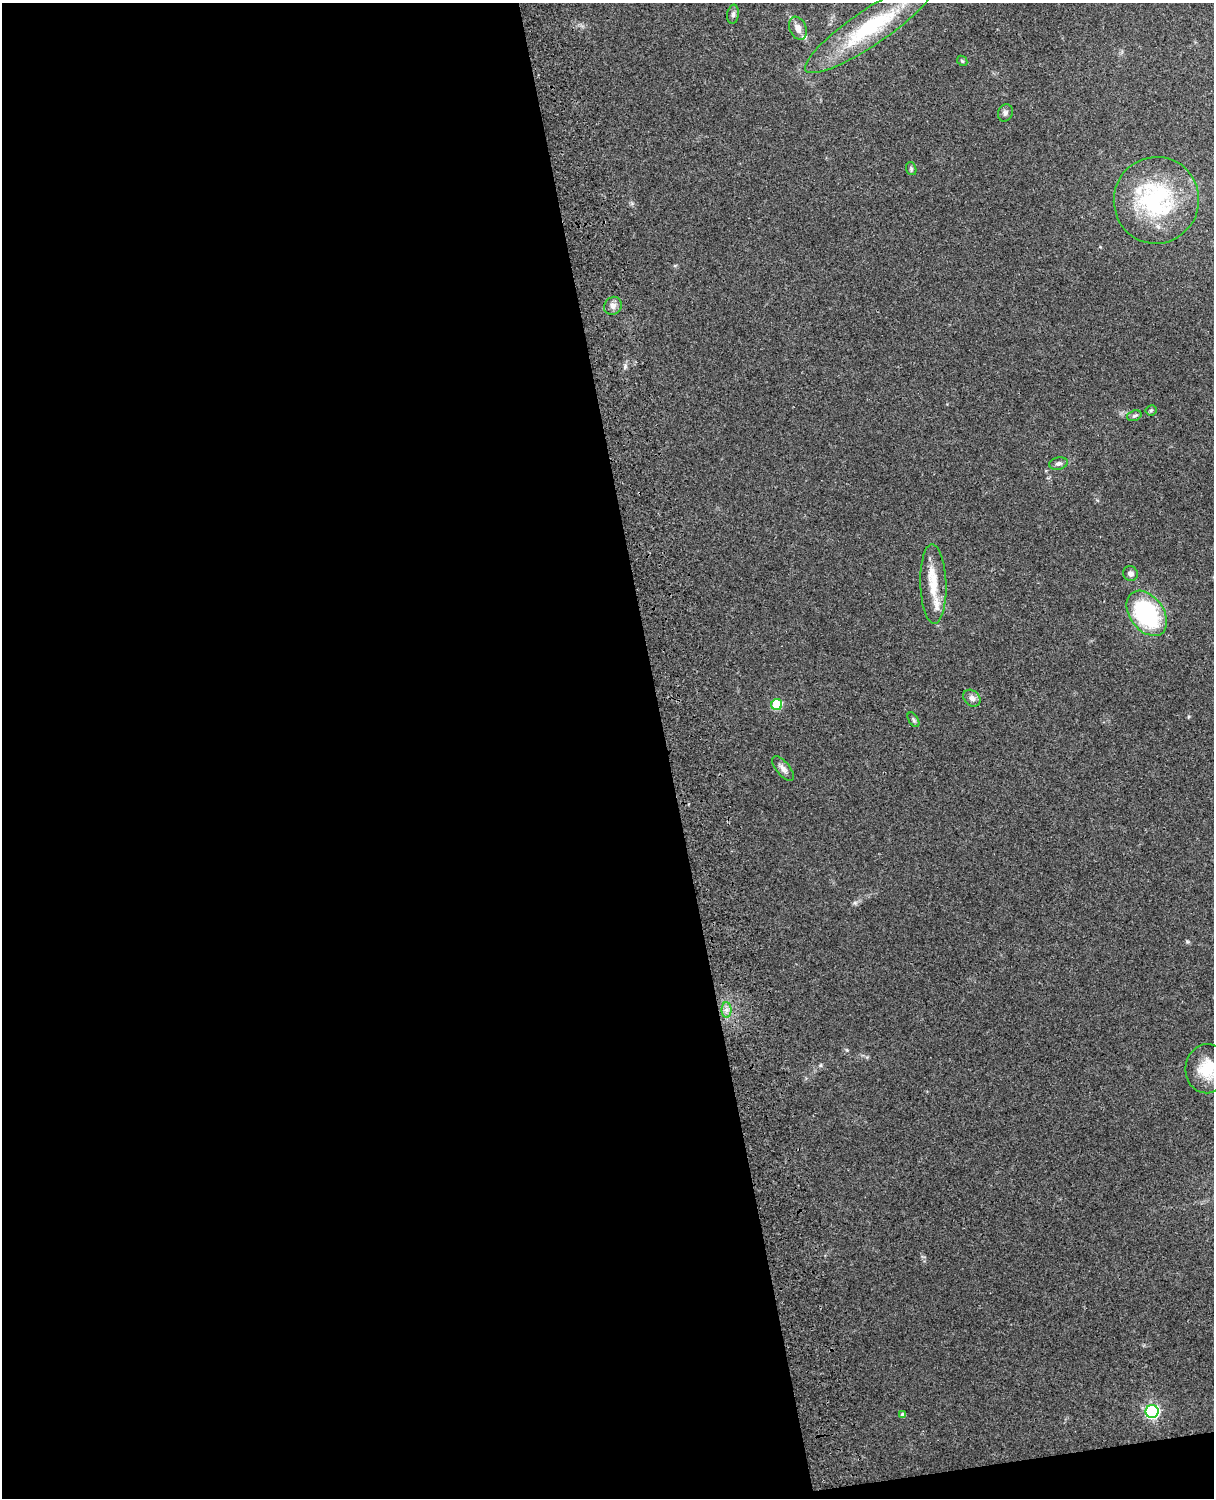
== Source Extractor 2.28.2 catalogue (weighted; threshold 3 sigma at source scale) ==
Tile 9 of 4 x 3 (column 1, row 3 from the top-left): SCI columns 119-1330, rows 165-1660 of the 5088 x 4928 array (HDU 1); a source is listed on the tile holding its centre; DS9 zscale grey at full resolution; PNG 1216 x 1500 px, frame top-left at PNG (2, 3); each listed source drawn as its Kron ellipse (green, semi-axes under 4 px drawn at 4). Shown black and unused: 56% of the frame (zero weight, under 3 of 4 exposures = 6% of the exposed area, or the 3 px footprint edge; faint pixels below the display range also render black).
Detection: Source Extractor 2.28.2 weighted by HDU 2 'WHT'; one run over the whole footprint, this tile lists its part. Background 0.215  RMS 0.0084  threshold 0.0378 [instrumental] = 3 sigma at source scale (4.5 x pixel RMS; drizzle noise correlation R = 1.50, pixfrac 1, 0.05/0.05 arcsec/px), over >= 5 px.
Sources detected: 24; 2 inside a brighter listed object's ellipse — not listed separately; the other 22 listed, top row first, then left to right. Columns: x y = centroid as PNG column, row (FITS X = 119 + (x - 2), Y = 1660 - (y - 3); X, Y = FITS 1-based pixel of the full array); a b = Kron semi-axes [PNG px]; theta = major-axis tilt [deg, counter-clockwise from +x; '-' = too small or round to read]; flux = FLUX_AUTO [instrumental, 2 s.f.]
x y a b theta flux
733 14 9 5 82 2.1
870 27 78 17 34 76
798 28 12 8 -68 6.2
962 61 6 4 -46 1.2
1005 113 9 7 67 2.8
911 169 6 5 - 1.4
1156 200 43 42 - 95
613 306 9 8 - 4.2
1151 410 5 5 - 1.3
1134 416 7 5 19 1.7
1058 463 9 6 11 2.5
1130 573 7 7 - 2.9
933 584 40 13 -88 24
1147 613 25 17 -54 99
972 698 9 7 -42 3.9
777 705 5 5 - 39
913 720 8 4 -58 1.5
783 769 15 6 -50 4.2
726 1010 7 5 -90 3.2
1207 1069 24 21 84 27
1152 1411 6 6 - 170
903 1415 4 4 - 3.3
Isophote crosses this tile's border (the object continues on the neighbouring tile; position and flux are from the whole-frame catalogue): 1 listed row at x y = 1207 1069